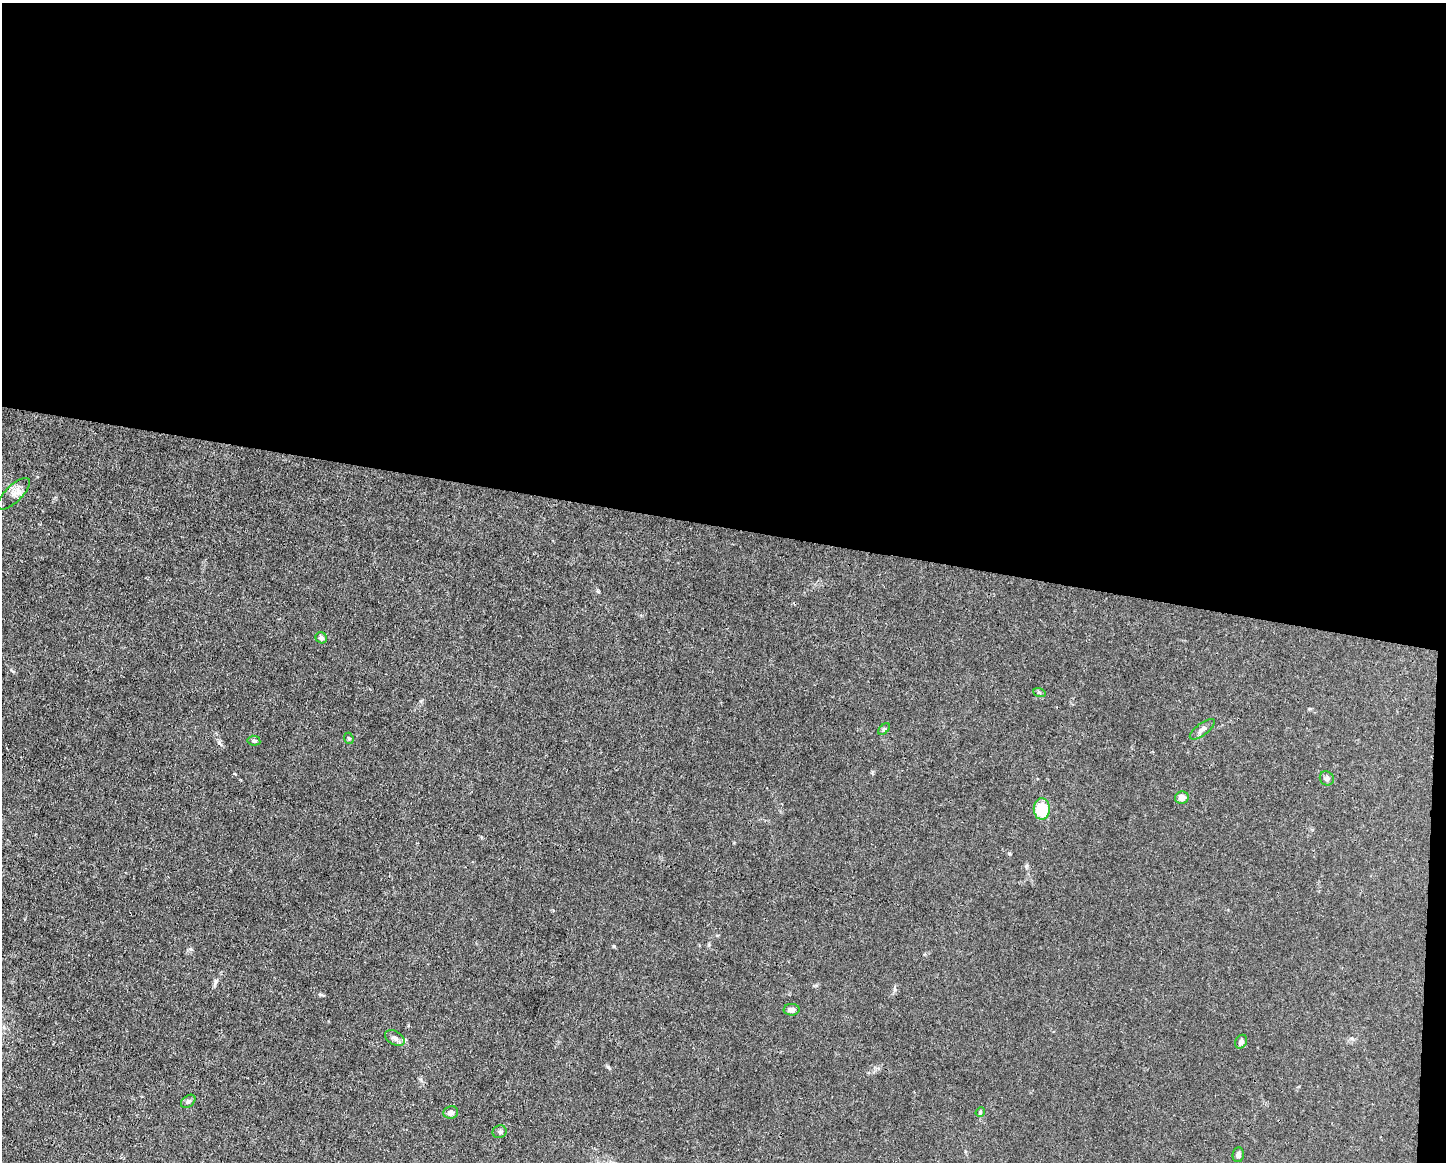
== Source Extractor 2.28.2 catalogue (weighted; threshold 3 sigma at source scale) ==
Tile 3 of 3 x 4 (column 3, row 1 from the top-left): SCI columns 3000-4443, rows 3479-4638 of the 4666 x 4638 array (HDU 1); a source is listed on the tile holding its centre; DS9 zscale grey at full resolution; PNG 1448 x 1164 px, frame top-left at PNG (2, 3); each listed source drawn as its Kron ellipse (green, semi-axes under 4 px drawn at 4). Shown black and unused: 46% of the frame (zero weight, under 3 of 4 exposures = <1% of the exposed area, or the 3 px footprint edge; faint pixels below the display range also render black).
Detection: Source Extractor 2.28.2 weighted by HDU 2 'WHT'; one run over the whole footprint, this tile lists its part. Background 0.0158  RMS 0.0025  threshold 0.011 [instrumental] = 3 sigma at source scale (4.5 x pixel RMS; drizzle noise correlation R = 1.50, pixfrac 1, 0.05/0.05 arcsec/px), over >= 5 px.
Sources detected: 19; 1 inside a brighter listed object's ellipse — not listed separately; the other 18 listed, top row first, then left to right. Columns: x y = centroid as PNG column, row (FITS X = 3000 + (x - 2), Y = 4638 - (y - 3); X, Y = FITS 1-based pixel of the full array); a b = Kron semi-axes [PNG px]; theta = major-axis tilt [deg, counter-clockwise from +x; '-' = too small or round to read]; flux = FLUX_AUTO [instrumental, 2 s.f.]
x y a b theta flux
14 494 21 8 45 1.8
321 638 6 5 - 0.7
1039 692 6 4 -19 0.36
884 729 7 4 45 0.37
1202 729 15 6 36 1
349 738 6 4 -67 0.33
254 741 6 5 - 0.47
1327 778 7 6 - 0.78
1182 798 7 6 - 1.5
1042 809 10 8 89 8.7
791 1010 8 6 2 0.94
395 1038 10 7 -30 0.99
1241 1042 7 5 60 0.76
188 1101 8 5 38 0.56
451 1112 7 6 - 0.99
980 1112 5 4 - 0.28
500 1132 7 6 - 0.53
1238 1155 7 5 82 0.76
Unlisted compact peaks at least as high as the median listed source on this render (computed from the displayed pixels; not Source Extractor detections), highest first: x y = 614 946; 219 743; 320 994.